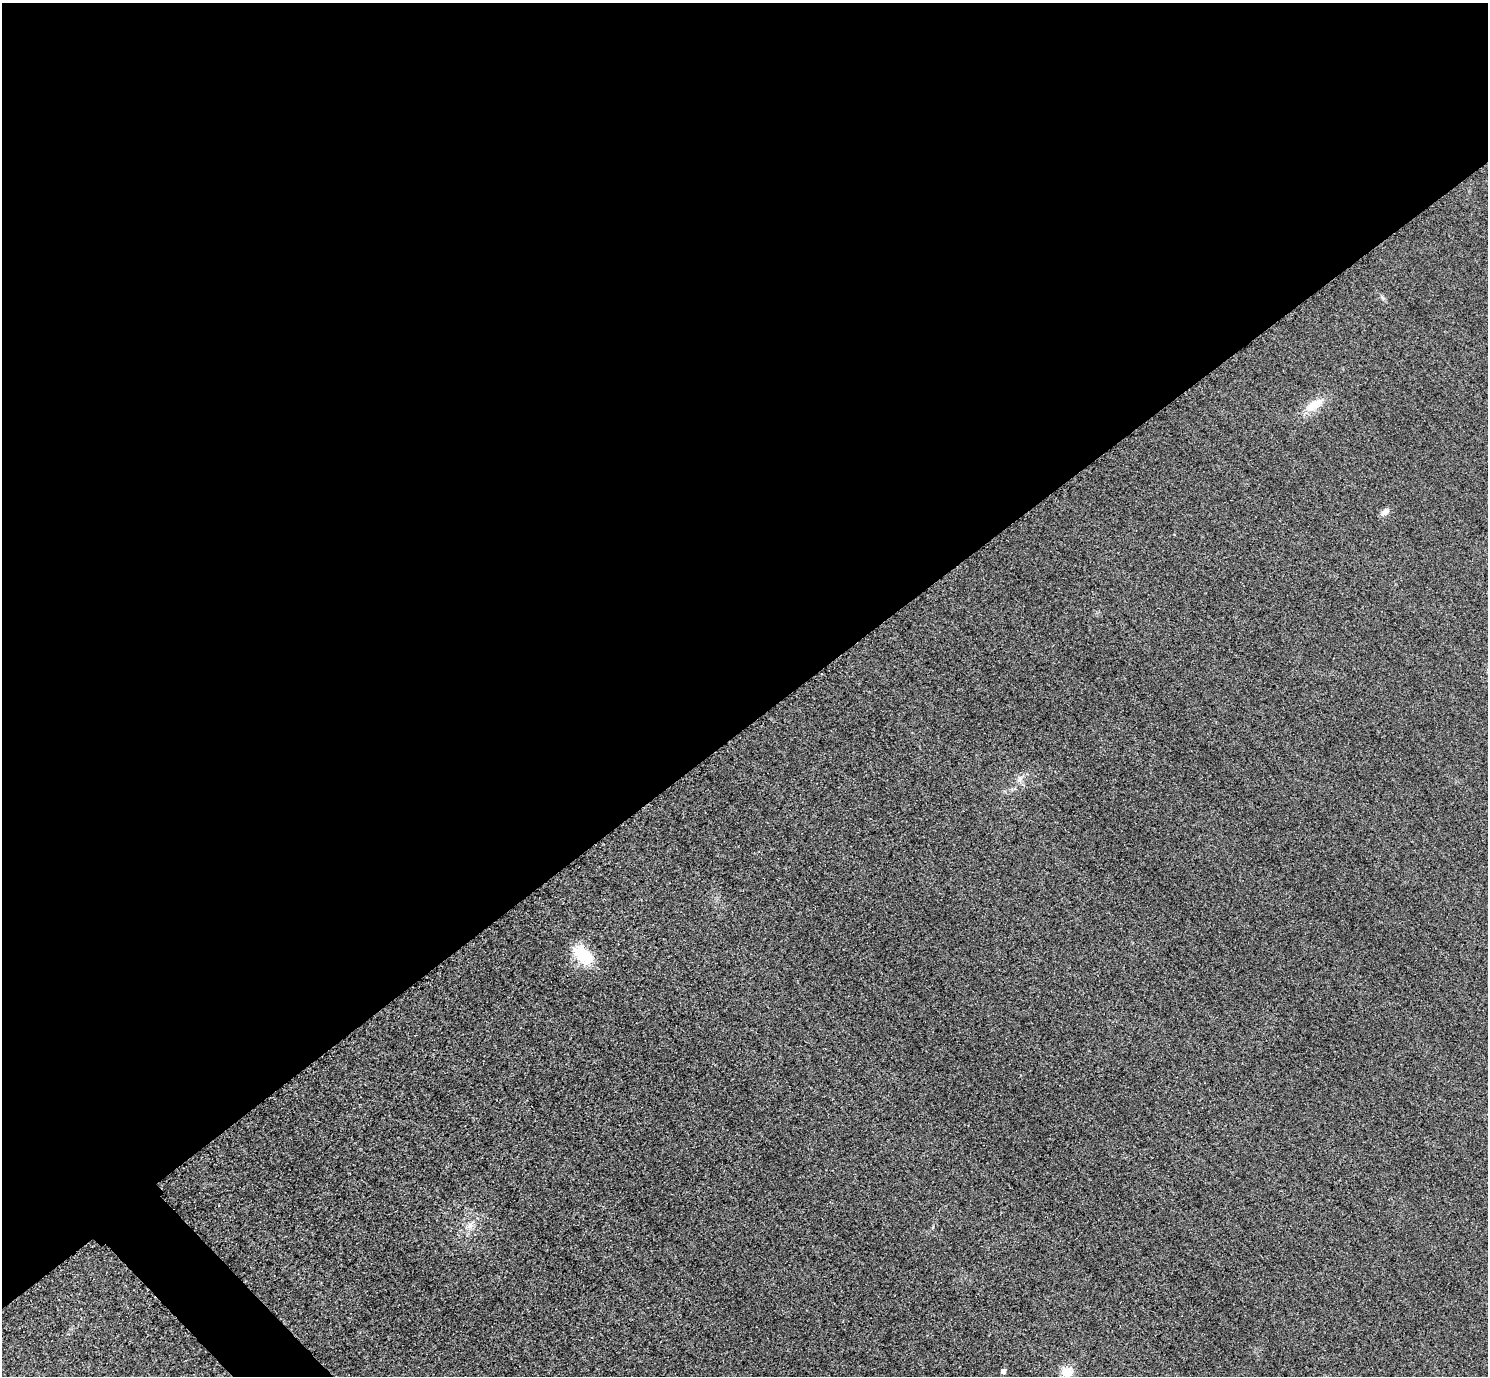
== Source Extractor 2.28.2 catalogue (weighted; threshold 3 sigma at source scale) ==
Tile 2 of 4 x 4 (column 2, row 1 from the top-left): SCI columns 1518-3003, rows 4304-5677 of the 6005 x 6003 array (HDU 1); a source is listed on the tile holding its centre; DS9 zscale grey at full resolution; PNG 1490 x 1378 px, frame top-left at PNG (2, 3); no overlay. Shown black and unused: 54% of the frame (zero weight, under 3 of 4 exposures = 3% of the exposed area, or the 3 px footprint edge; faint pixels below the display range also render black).
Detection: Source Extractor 2.28.2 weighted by HDU 2 'WHT'; one run over the whole footprint, this tile lists its part. Background 0.0522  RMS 0.016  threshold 0.0729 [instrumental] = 3 sigma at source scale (4.5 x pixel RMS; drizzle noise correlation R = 1.50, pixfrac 1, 0.05/0.05 arcsec/px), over >= 5 px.
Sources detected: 9; all 9 listed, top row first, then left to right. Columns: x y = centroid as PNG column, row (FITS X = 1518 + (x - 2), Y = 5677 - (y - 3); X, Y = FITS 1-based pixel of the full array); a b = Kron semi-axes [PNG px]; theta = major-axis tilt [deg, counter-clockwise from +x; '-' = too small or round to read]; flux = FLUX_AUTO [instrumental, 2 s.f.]
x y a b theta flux
1382 297 7 4 -45 3.1
1314 405 25 11 34 31
1385 512 11 7 36 7.7
1020 779 9 7 54 7
583 955 27 16 -48 56
470 1225 17 8 38 15
933 1227 5 3 - 1.5
1003 1371 4 4 - 7.3
1067 1372 6 6 - 76
Isophote crosses this tile's border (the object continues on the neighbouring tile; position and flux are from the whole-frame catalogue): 1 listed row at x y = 1067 1372